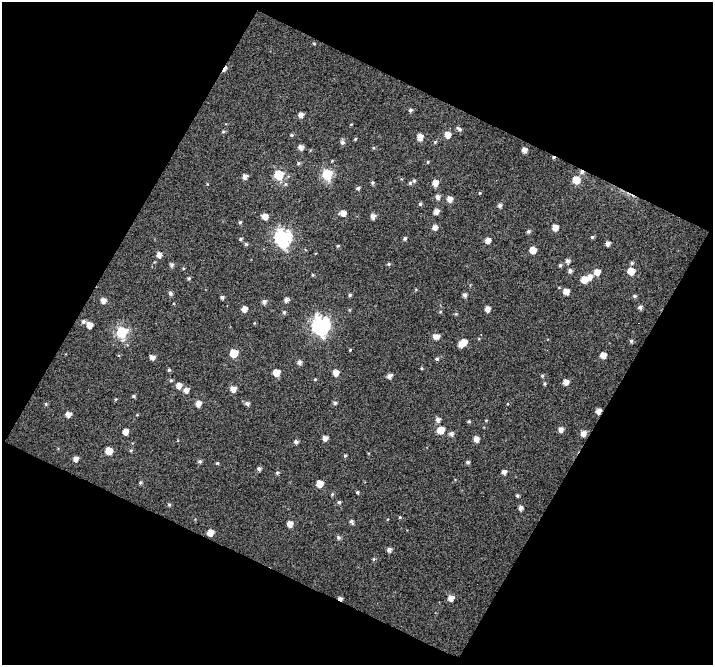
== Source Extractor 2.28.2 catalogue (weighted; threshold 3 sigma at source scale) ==
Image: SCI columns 1-711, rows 33-695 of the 711 x 721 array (HDU 1 of 3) = the unmasked area's bounding box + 8 px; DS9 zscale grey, full resolution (1 PNG px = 1 image px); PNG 715 x 667 px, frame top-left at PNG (2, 2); no overlay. Shown black and unused: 47% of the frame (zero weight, under 5 of 10 exposures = <1% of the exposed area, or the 3 px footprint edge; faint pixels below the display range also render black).
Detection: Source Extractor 2.28.2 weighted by HDU 2 'WHT'. Background 0.00286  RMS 0.076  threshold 0.309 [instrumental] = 3 sigma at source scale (4.09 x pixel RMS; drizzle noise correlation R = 1.36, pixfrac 0.8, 0.0396/0.0396 arcsec/px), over >= 5 px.
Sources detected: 148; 3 cosmic-ray / hot-pixel residue — not listed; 2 inside a brighter listed object's ellipse — not listed separately; the other 143 listed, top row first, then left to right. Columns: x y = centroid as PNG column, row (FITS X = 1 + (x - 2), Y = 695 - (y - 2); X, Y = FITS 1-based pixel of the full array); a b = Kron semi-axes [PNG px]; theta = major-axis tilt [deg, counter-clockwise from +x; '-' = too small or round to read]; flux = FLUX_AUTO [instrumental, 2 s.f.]
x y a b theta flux
410 110 5 4 - 15
301 115 5 5 - 38
459 129 8 5 -27 16
223 132 5 4 - 8.4
291 135 5 4 - 8.3
447 135 6 5 - 64
420 137 5 5 - 68
355 139 4 3 - 6.5
342 142 6 5 - 19
435 142 5 4 - 9.3
301 147 5 5 - 39
524 150 4 4 - 38
428 162 4 4 - 7.5
298 163 5 4 - 11
327 174 6 6 - 540
279 175 6 6 - 400
245 177 5 5 - 32
576 180 6 6 - 130
414 181 6 4 19 12
372 183 5 5 - 11
435 183 6 5 - 53
358 188 5 4 - 15
480 193 4 3 - 6.4
438 197 5 5 - 28
449 199 5 5 - 47
420 204 5 4 - 12
500 205 5 4 - 21
436 211 6 5 - 35
343 213 5 5 - 51
265 216 6 5 - 53
373 216 5 5 - 30
240 222 5 4 - 10
435 227 5 5 - 37
555 228 5 5 - 58
529 231 5 4 - 12
283 237 8 7 - 1900
592 237 5 4 - 9.3
405 238 4 4 - 13
240 239 5 4 - 10
487 240 5 5 - 50
607 243 4 4 - 28
246 244 4 4 - 11
338 246 4 3 - 8.3
533 250 5 5 - 81
159 255 6 5 - 37
567 261 5 5 - 23
632 263 5 4 - 13
389 264 5 4 - 10
172 265 5 4 - 17
560 265 5 4 - 11
570 271 5 4 - 21
631 271 5 5 - 100
597 272 5 5 - 63
313 275 4 3 - 7.4
589 277 6 6 - 44
189 278 4 4 - 11
584 280 6 5 - 82
566 292 5 5 - 61
170 293 5 5 - 16
350 295 4 4 - 11
464 295 5 4 - 21
634 296 5 4 - 11
222 297 4 3 - 15
103 300 5 5 - 42
286 300 5 4 - 26
264 302 6 5 - 21
640 307 5 5 - 18
244 309 5 5 - 43
487 309 5 4 - 43
284 312 5 4 - 13
440 312 5 3 - 5.9
456 314 5 3 - 6.8
83 321 6 5 - 15
89 325 5 5 - 58
321 325 8 7 - 2300
122 332 6 6 - 650
436 336 7 5 -2 40
631 341 5 5 - 12
463 342 6 5 - 73
350 350 4 3 - 6.2
233 353 6 5 - 180
603 355 5 5 - 53
152 357 5 5 - 31
437 359 5 4 - 11
299 362 5 5 - 25
421 368 5 3 - 5.7
169 370 4 4 - 10
276 373 5 5 - 91
335 373 6 5 - 49
389 376 5 4 - 31
542 376 5 4 - 8.8
315 379 4 4 - 6.8
171 380 5 4 - 8.8
566 382 5 5 - 46
545 383 6 4 84 8.9
179 385 5 5 - 49
233 389 5 5 - 51
186 390 6 6 - 34
134 396 4 3 - 10
335 403 5 4 - 15
46 404 5 4 - 8.9
198 404 5 5 - 50
247 404 5 5 - 22
598 411 5 4 - 44
68 414 5 5 - 41
438 419 6 6 - 24
486 420 5 3 - 5.1
469 421 4 3 - 9
561 429 5 5 - 34
441 430 6 6 - 99
125 432 5 4 - 48
583 433 6 5 - 43
451 434 5 5 - 23
325 438 5 4 - 40
476 439 5 4 - 45
296 442 4 4 - 21
131 450 5 3 - 7.3
109 451 5 5 - 110
345 456 4 4 - 8.1
75 459 5 5 - 34
200 461 5 5 - 13
468 462 4 4 - 13
217 463 4 4 - 7.7
259 469 5 4 - 18
504 472 4 4 - 26
277 473 5 4 - 12
140 482 5 4 - 9.6
320 484 5 5 - 92
357 492 4 3 - 10
332 494 5 4 - 7.9
517 496 4 4 - 9.5
339 502 5 4 - 13
169 504 5 4 - 9.6
520 508 4 4 - 26
400 517 4 3 - 5.7
352 522 7 5 -61 16
290 524 5 5 - 49
210 533 5 5 - 71
338 537 5 5 - 15
389 550 5 4 - 24
373 559 4 4 - 9.5
340 598 5 3 - 24
451 598 5 5 - 50
Overlapping masked pixels (flux is a lower limit): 2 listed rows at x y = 598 411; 340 598